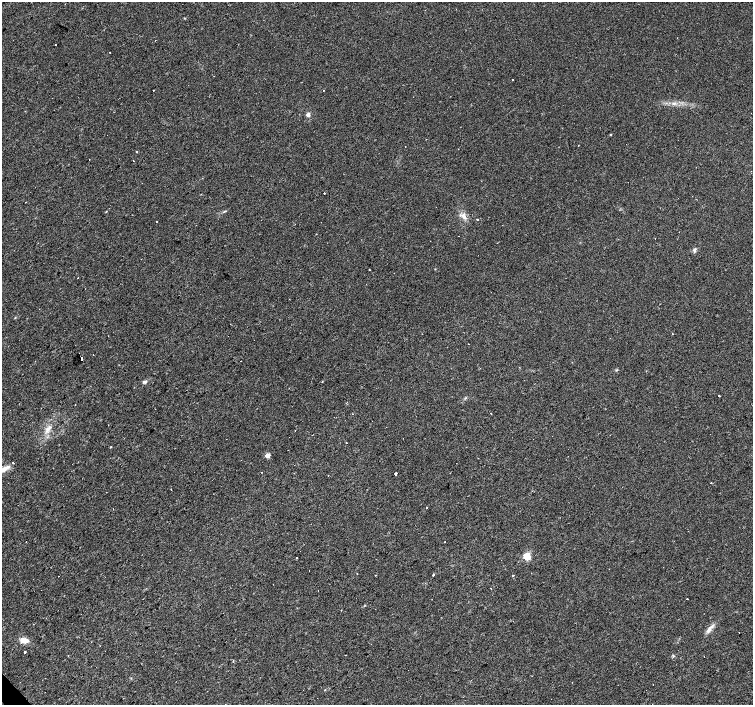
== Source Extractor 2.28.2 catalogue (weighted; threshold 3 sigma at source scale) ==
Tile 7 of 4 x 4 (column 3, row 2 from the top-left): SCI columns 3003-4504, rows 2955-4359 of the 6008 x 5969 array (HDU 1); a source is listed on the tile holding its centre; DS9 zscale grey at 2 x 2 block average (1 PNG px = mean of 2 x 2 image px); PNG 755 x 707 px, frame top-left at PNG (2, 2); no overlay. Shown black and unused: <1% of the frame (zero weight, under 2 of 3 exposures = <1% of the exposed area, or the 3 px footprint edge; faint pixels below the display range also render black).
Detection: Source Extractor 2.28.2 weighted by HDU 2 'WHT'; one run over the whole footprint, this tile lists its part. Background 0.0312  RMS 0.0061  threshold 0.0272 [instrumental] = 3 sigma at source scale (4.5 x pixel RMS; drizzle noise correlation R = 1.50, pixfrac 1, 0.0396/0.0396 arcsec/px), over >= 5 px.
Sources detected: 59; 16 cosmic-ray / hot-pixel residue — not listed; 1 inside a brighter listed object's ellipse — not listed separately; the other 42 listed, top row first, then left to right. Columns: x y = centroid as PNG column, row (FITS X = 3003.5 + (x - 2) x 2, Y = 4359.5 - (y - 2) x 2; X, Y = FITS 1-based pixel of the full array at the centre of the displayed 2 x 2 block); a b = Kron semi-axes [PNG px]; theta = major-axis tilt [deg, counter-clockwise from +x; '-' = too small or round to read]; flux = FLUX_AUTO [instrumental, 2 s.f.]
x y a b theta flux
55 45 2 2 - 1.2
512 79 2 2 - 2.4
323 90 2 2 - 0.47
308 114 4 4 - 4.8
610 134 2 2 - 2.6
405 146 2 2 - 0.44
137 152 2 2 - 5.9
134 161 2 2 - 0.54
324 193 2 2 - 0.93
26 202 2 2 - 0.73
106 211 3 2 - 0.72
225 211 6 2 22 1.4
463 216 11 5 -64 7.9
477 220 2 2 - 3.5
694 250 6 4 55 2.6
672 333 2 2 - 0.61
81 358 2 2 - 27
616 370 3 2 - 1
145 382 6 4 17 2.8
719 396 2 2 - 14
346 403 2 2 - 0.74
491 413 2 2 - 1.1
48 429 13 4 51 7.4
111 446 2 2 - 4.5
267 455 3 2 - 20
4 469 15 5 28 11
395 473 2 2 - 26
328 475 2 2 - 0.63
711 482 2 2 - 1.1
171 489 2 2 - 0.62
427 507 2 2 - 7.9
26 541 2 2 - 0.62
527 556 3 3 - 72
357 574 2 2 - 2.1
433 575 3 2 - 2.8
513 575 2 2 - 7.5
41 590 2 2 - 0.52
687 599 2 2 - 3
709 629 9 4 56 6.2
24 640 12 6 -14 9.4
25 652 3 2 - 1.5
233 660 2 2 - 1.1
Isophote crosses this tile's border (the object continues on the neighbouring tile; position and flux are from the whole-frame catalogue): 1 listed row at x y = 4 469
Diffuse or blended objects may show on this block-average render without a row.